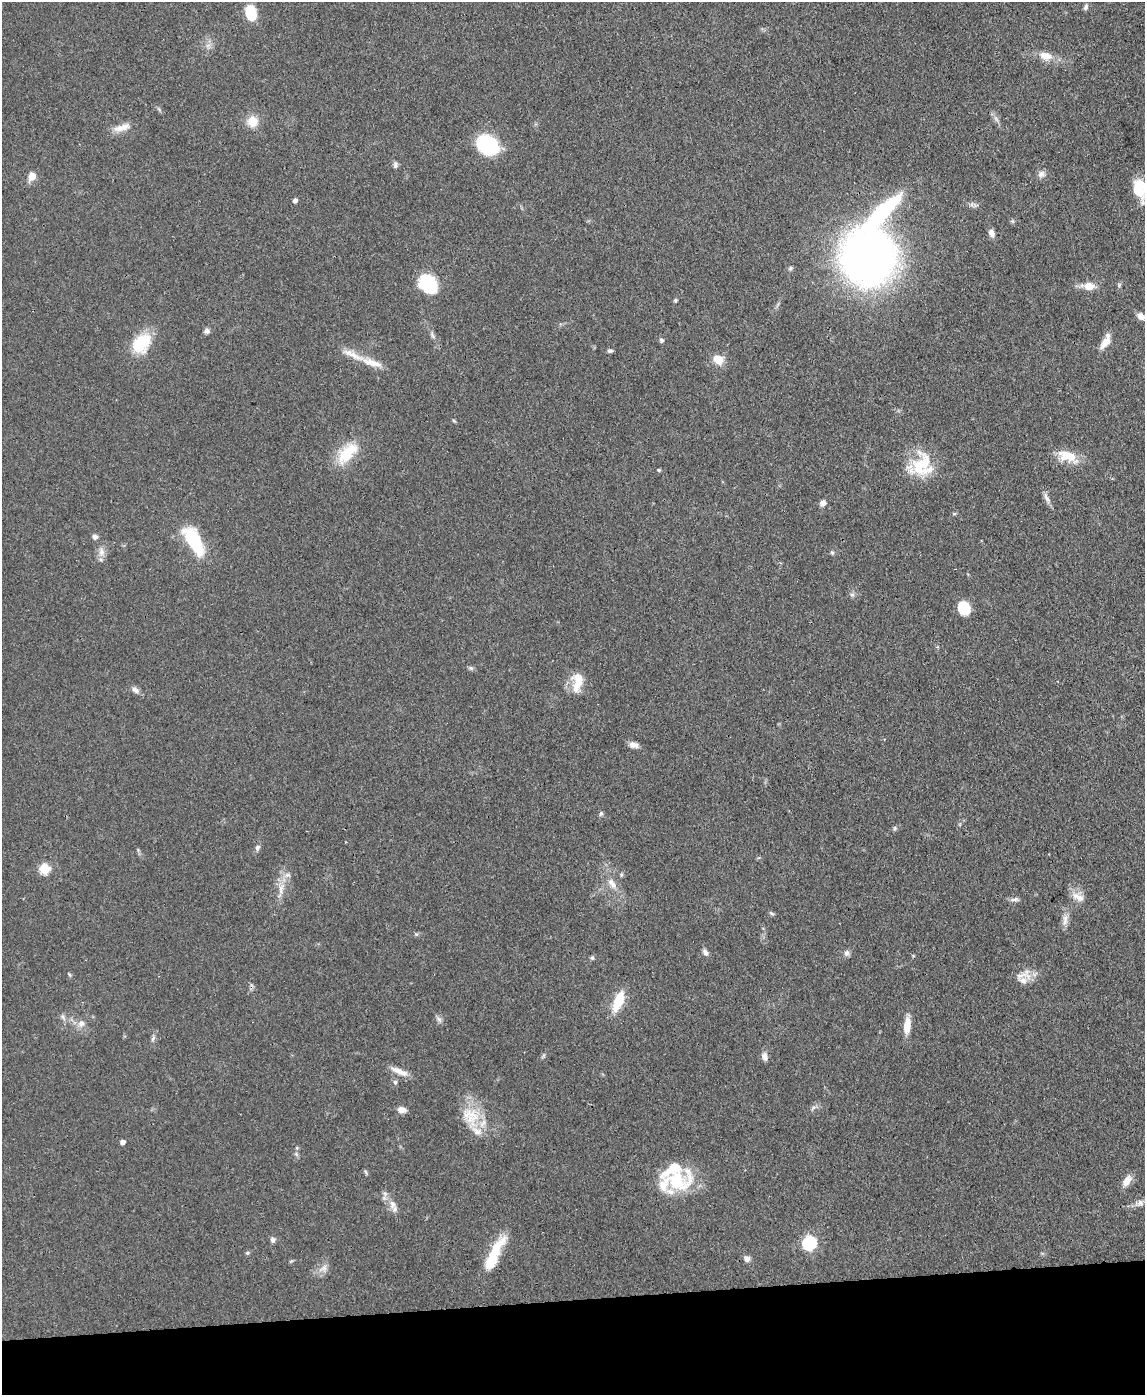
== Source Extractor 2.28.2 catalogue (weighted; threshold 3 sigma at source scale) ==
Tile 10 of 4 x 3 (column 2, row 3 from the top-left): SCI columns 1216-2358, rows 200-1592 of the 4715 x 4692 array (HDU 1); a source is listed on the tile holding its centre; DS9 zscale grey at full resolution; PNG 1147 x 1397 px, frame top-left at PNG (2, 2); no overlay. Shown black and unused: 7% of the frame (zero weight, under 3 of 4 exposures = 9% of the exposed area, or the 3 px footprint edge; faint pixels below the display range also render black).
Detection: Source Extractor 2.28.2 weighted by HDU 2 'WHT'; one run over the whole footprint, this tile lists its part. Background 0.081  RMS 0.0043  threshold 0.0196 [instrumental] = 3 sigma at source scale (4.5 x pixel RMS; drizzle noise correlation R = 1.50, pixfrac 1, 0.05/0.05 arcsec/px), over >= 5 px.
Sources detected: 102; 2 too faint to see at this stretch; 1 inside a brighter object's white glare — not listed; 10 inside a brighter listed object's ellipse — not listed separately; the other 89 listed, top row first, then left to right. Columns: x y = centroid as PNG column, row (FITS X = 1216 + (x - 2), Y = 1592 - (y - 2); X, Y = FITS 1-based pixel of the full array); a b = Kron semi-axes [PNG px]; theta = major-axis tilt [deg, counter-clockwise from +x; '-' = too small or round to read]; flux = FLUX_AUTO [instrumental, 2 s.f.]
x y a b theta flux
1086 7 9 6 66 1.1
251 13 14 9 -79 15
1046 56 17 10 -13 5.6
253 122 11 11 - 7.2
122 127 25 8 17 4.7
487 145 19 13 -35 46
395 165 9 6 84 1.3
1041 174 10 9 - 2.1
32 176 9 7 67 4.5
1139 189 24 13 -78 13
295 200 4 4 - 1.9
882 212 65 17 44 44
991 233 9 6 -71 2.6
868 257 38 37 - 330
791 268 6 5 - 0.93
428 284 23 17 -50 19
1119 285 5 5 - 0.7
1088 286 14 8 -3 5.6
675 300 4 4 - 0.69
1141 316 9 7 -25 3.3
206 331 6 6 - 1.7
432 335 10 5 -66 1.2
661 340 6 5 - 1.2
1105 342 17 9 53 4.9
141 344 23 16 44 20
610 351 6 5 - 0.95
718 360 11 9 -30 6.7
372 363 46 9 -20 8.7
454 420 6 4 -44 0.55
346 454 29 19 53 15
1068 456 29 13 -19 9.3
919 465 26 21 -53 15
659 470 6 4 -15 0.56
1047 498 17 6 -62 2.2
823 503 7 6 - 2.4
954 514 6 4 0 0.55
95 537 6 6 - 1.7
194 540 26 11 -60 34
101 552 16 8 -88 3.3
832 553 6 5 - 0.73
852 595 6 6 - 1
964 608 13 11 -64 12
471 668 7 5 -44 0.89
577 682 26 13 84 8.9
135 690 11 7 -34 1.9
633 745 11 7 -12 2.5
601 814 6 5 - 0.83
895 828 7 5 73 0.75
257 847 8 7 - 1.3
44 869 5 5 - 28
612 883 17 9 -53 4.4
281 889 21 7 78 4.8
1078 897 19 9 -28 4.1
1015 899 11 5 10 1.5
772 913 7 4 -20 0.74
1065 920 19 6 84 3
416 934 5 5 - 0.71
705 952 9 6 -59 1.6
847 953 8 7 - 1.5
592 958 6 6 - 0.81
69 975 6 4 -46 0.55
1023 980 24 13 33 5.3
618 1001 21 9 67 14
63 1017 10 6 -57 1.5
439 1019 9 6 -27 1.4
81 1023 10 9 - 2.9
907 1025 21 8 84 6.3
153 1038 10 5 71 1.2
544 1055 7 4 71 0.7
764 1056 11 7 -72 2.2
399 1071 25 7 -23 4.4
395 1082 7 5 -88 0.97
813 1108 8 4 38 1
401 1110 9 6 -10 3.2
470 1115 35 23 -69 15
122 1142 4 4 - 2.1
296 1154 6 5 - 0.83
366 1172 7 4 -70 0.65
677 1181 42 26 6 26
1127 1181 15 8 57 4.1
1140 1203 9 8 - 1.7
392 1204 13 9 -79 3.6
273 1239 7 6 - 1.5
809 1243 6 6 - 74
494 1252 43 12 58 15
247 1253 6 4 -1 0.75
747 1259 7 7 - 1.9
291 1261 6 4 18 0.57
323 1268 14 8 38 3
Overlapping masked pixels (flux is a lower limit): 1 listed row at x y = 882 212
Isophote crosses this tile's border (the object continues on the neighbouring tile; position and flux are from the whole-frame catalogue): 2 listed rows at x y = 1139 189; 1141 316